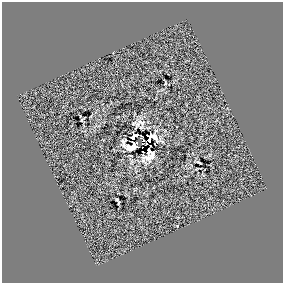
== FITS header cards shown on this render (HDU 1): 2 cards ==
NAXIS1  =                  281 /
NAXIS2  =                  281 /

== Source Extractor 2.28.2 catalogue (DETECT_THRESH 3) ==
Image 281 x 281 px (HDU 1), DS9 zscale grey, 1 PNG px = 1 image px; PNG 285 x 285 px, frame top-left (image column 1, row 281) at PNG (2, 2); no overlay
Background 0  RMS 8.2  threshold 24.5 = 3 sigma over >= 5 px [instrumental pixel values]
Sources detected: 19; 2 with non-positive FLUX_AUTO (blend fragments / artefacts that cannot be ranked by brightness) are not listed; the other 17 listed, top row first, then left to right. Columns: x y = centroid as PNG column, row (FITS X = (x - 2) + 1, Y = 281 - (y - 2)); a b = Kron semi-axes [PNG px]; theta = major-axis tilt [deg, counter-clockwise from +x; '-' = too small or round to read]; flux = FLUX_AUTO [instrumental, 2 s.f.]
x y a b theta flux
165 83 4 3 - 410
82 120 4 2 - 460
141 124 8 6 -79 2500
136 135 5 3 - 1300
141 136 4 3 - 140
150 136 5 3 - 550
155 137 12 5 -39 3200
133 138 3 3 - 670
143 140 3 2 - 500
123 142 7 5 84 1700
146 144 2 2 - 590
132 146 11 6 20 5600
149 157 14 7 24 4900
199 162 5 2 - 590
117 200 3 2 - 580
119 202 4 2 - 530
177 226 3 2 - 310
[2 non-positive-flux detections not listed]